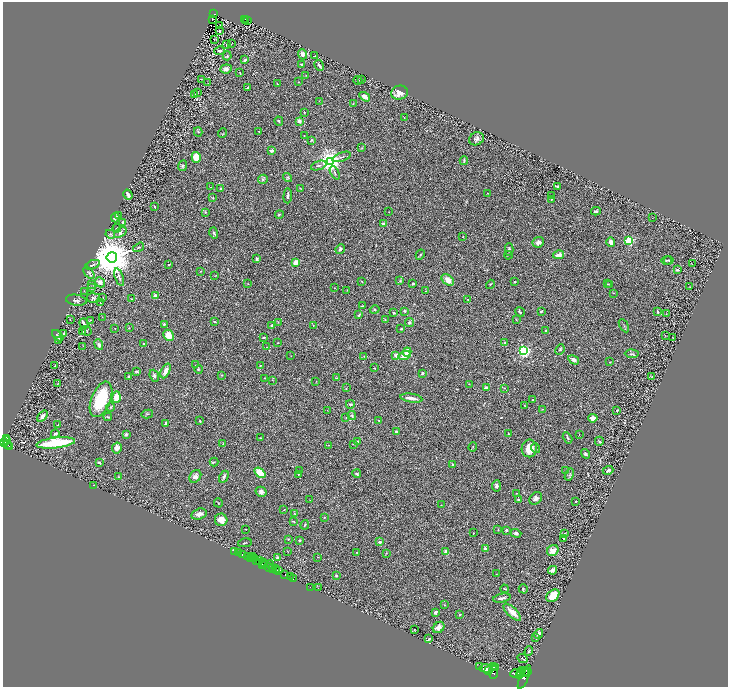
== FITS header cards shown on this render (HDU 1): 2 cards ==
NAXIS1  =                 1451
NAXIS2  =                 1369

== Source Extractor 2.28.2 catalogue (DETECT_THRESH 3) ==
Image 1451 x 1369 px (HDU 1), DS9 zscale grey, zoomed out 1/2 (1 PNG px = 2 x 2 image px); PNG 730 x 689 px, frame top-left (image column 2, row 1369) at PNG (3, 2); each listed source drawn as its Kron ellipse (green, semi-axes under 4 px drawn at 4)
Background 0.423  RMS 0.029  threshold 0.0855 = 3 sigma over >= 5 px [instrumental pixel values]
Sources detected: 376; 32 cannot appear on this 1/2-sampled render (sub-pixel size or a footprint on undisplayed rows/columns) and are neither listed nor drawn; the other 344 listed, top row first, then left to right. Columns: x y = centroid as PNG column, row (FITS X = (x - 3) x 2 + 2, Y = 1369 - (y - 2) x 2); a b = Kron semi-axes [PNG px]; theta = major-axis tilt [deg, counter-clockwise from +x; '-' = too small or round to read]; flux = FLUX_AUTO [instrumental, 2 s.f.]
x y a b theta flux
214 14 2 2 - 40
212 19 2 1 - 1.9
245 19 2 1 - 19
248 20 3 1 - 3.3
246 21 2 1 - 2.4
219 25 4 3 - 3.2
219 31 2 2 - 28
214 39 3 2 - 2
231 44 2 1 - 1.3
226 45 2 1 - 2.4
219 51 5 3 - 12
303 54 5 4 - 22
227 56 4 3 - 6.3
315 56 2 1 - 2.5
245 60 3 2 - 14
301 64 3 2 - 4.8
319 65 6 2 -62 10
226 69 6 4 6 18
240 73 4 2 - 2.6
306 75 2 1 - 1.5
201 79 2 1 - 2.4
361 79 2 1 - 2
358 80 4 2 - 2.4
298 82 3 2 - 2
208 83 3 2 - 2.2
277 83 2 1 - 2.1
248 88 4 3 - 6.3
197 92 2 1 - 2.9
399 93 8 7 - 56
195 94 2 1 - 2.1
365 97 6 4 -33 27
319 101 2 2 - 1.8
353 104 3 2 - 2.9
304 112 2 2 - 9.1
404 117 2 2 - 2
279 121 5 3 - 5.2
299 121 2 2 - 59
259 131 2 2 - 5.8
198 132 4 3 - 6
223 133 5 2 - 3.3
304 136 2 2 - 1.8
476 139 8 6 26 17
312 140 3 3 - 5.3
362 148 3 3 - 3.7
271 150 4 3 - 13
196 157 5 4 - 74
342 157 10 3 20 12
330 161 4 4 - 5000
464 161 4 2 - 6.4
319 165 8 3 19 12
183 166 5 4 - 6.8
335 173 7 2 -64 7.6
287 178 5 3 - 6.3
263 179 5 4 - 11
558 186 3 2 - 6.1
211 187 3 2 - 2.3
300 188 3 2 - 3.3
221 189 2 2 - 15
488 193 3 1 - 2.3
128 195 5 2 - 32
552 195 2 1 - 1.3
288 196 7 3 86 13
213 197 4 2 - 3.1
552 199 2 2 - 2.6
154 206 3 2 - 5.3
596 211 5 3 - 8.1
205 212 3 3 - 4
389 212 2 2 - 1.4
279 214 4 3 - 5.6
118 216 3 2 - 13
115 218 5 3 - 13
652 218 2 1 - 1.5
123 223 3 3 - 13
383 224 3 3 - 19
117 228 4 2 - 3.8
120 232 7 4 36 14
214 233 6 4 -73 7.8
110 234 5 3 - 7.5
463 237 2 2 - 3.7
629 241 3 3 - 530
538 242 6 5 - 23
611 242 5 4 - 19
139 247 6 2 32 4.5
340 249 5 4 - 13
509 249 6 3 90 11
420 255 5 3 - 6
508 255 4 3 - 5.2
558 255 5 3 - 32
112 257 5 5 - 24000
257 259 3 3 - 8
666 260 5 2 - 4.8
669 260 5 3 - 5.3
296 262 4 3 - 47
692 263 2 1 - 31
169 264 2 2 - 5.7
92 265 8 3 22 9.7
677 270 3 2 - 9.7
201 271 2 2 - 3.3
89 273 7 4 -52 9.1
215 276 3 2 - 2
119 277 9 2 -70 10
448 280 7 4 -41 46
362 281 2 2 - 4.3
400 281 3 2 - 3.5
514 281 3 2 - 4
100 282 5 4 - 28
92 284 2 1 - 1.8
248 284 2 2 - 1.9
413 284 3 2 - 6.5
490 284 5 2 - 3
608 284 3 2 - 2.7
610 284 3 2 - 2.3
690 287 2 1 - 1.7
91 288 4 3 - 7.1
334 288 2 2 - 2.3
347 290 3 2 - 2.7
84 291 3 2 - 2
426 291 4 2 - 2.9
613 293 2 2 - 2.5
155 296 2 2 - 43
103 297 2 1 - 1.4
93 298 7 4 5 11
131 299 2 2 - 3.1
468 299 2 2 - 2.8
76 300 10 5 -9 17
100 303 3 2 - 2.5
362 306 3 2 - 4.2
375 310 5 4 - 7.8
405 311 3 3 - 7.3
541 311 3 2 - 4.5
658 311 4 2 - 5.3
520 312 5 3 - 5.8
394 313 2 2 - 11
667 314 2 1 - 1.6
359 315 3 2 - 5
102 317 2 1 - 1.4
70 320 2 1 - 1.8
90 320 3 1 - 2.9
385 320 2 2 - 5.1
516 320 3 2 - 2.2
214 322 4 2 - 3.1
278 322 2 2 - 2.5
409 322 4 4 - 8.4
84 323 5 2 - 28
164 324 4 3 - 4.1
272 325 3 3 - 8.3
313 325 2 1 - 1.6
624 326 7 2 -60 4.6
115 328 2 2 - 1.7
129 328 2 2 - 2.8
401 329 2 2 - 4.7
87 331 5 4 - 8.5
546 331 2 2 - 7.2
83 332 3 3 - 6.4
63 334 3 3 - 4
168 335 5 5 - 62
665 335 2 1 - 1.2
58 336 7 3 -45 7.8
264 337 4 2 - 7.2
672 337 2 1 - 1.4
59 341 3 2 - 2.3
505 342 3 3 - 4.6
278 343 2 2 - 4.1
143 344 2 2 - 2.8
99 345 5 4 - 15
83 346 3 2 - 2.1
266 347 2 2 - 2.3
560 350 5 4 - 6.6
524 351 3 3 - 1300
407 352 4 3 - 56
632 354 7 3 -4 7.2
396 355 4 4 - 18
291 356 2 2 - 1.7
364 356 2 2 - 2.1
405 356 6 3 17 56
574 360 6 4 -30 18
610 362 3 2 - 1.9
196 365 3 2 - 2.7
260 365 4 2 - 5.5
55 366 3 2 - 3.2
374 368 2 2 - 3.4
199 369 4 3 - 4.6
137 371 3 2 - 6
165 371 8 4 65 28
422 373 4 3 - 6.4
222 375 3 2 - 3.2
154 376 6 4 -69 11
129 377 4 3 - 7.8
652 377 3 1 - 1.8
265 378 2 1 - 3.3
336 378 3 2 - 3.2
273 380 3 2 - 2.3
316 381 2 2 - 1.8
58 383 2 2 - 1.8
469 384 3 2 - 2
346 388 3 2 - 1.9
486 388 2 2 - 54
504 388 3 2 - 2.4
116 397 5 4 - 53
411 398 11 3 -9 32
101 399 19 9 68 320
533 400 2 2 - 6.5
350 404 4 2 - 6
524 406 2 2 - 2
110 407 5 3 - 5.3
542 409 3 2 - 2.5
327 410 2 2 - 1.8
617 410 2 2 - 5.8
147 414 6 3 13 5.9
352 415 4 4 - 7.7
42 416 6 4 53 14
108 417 4 3 - 7
346 418 2 2 - 2
593 418 4 4 - 37
379 420 2 2 - 3.1
200 421 3 2 - 3.9
165 424 4 2 - 13
58 425 4 3 - 3.5
396 431 2 2 - 26
508 433 3 2 - 2.6
55 434 4 3 - 11
126 434 3 3 - 11
579 434 2 2 - 2.5
260 438 3 1 - 2.8
568 438 6 3 -60 7.5
7 439 4 3 - 400
7 441 4 2 - 440
599 441 4 2 - 4.9
357 442 3 3 - 12
4 443 4 2 - 490
56 443 19 5 7 290
223 443 3 2 - 2.9
353 444 3 2 - 3.1
8 445 2 2 - 220
329 445 3 2 - 2.3
10 446 3 2 - 230
473 447 5 1 - 3.1
117 448 5 5 - 31
529 448 9 7 89 66
535 448 5 3 - 9.5
585 454 5 4 - 9.4
214 462 4 3 - 5.3
99 463 3 2 - 9.4
452 464 3 2 - 3.1
566 470 3 2 - 2
608 470 5 3 - 13
299 471 2 2 - 2.2
260 473 6 4 -37 83
298 474 2 2 - 2.2
357 474 4 3 - 7.5
569 475 6 4 60 11
195 476 7 5 53 24
119 477 4 3 - 4.5
224 477 6 3 60 13
94 485 2 2 - 1.6
496 486 6 4 85 12
261 492 5 5 - 22
516 493 2 2 - 2.5
536 498 7 5 46 17
310 500 3 2 - 2.1
519 500 3 2 - 7.4
576 502 2 2 - 4.7
218 503 4 2 - 3.5
441 505 2 2 - 1.6
284 510 4 2 - 4.2
294 513 3 2 - 4
199 514 8 5 16 25
324 517 4 2 - 3.2
221 520 6 6 - 52
293 521 4 3 - 4.3
305 525 5 2 - 4.2
246 529 2 1 - 1.7
498 530 3 2 - 4.9
506 530 3 2 - 7
473 533 2 2 - 1.7
516 533 5 4 - 12
564 534 3 2 - 7
288 539 3 2 - 4.8
564 539 3 2 - 3.3
299 540 3 2 - 6
379 542 2 2 - 37
245 543 7 2 11 4.8
485 548 3 2 - 11
235 551 2 1 - 70
287 551 3 1 - 1.7
553 551 6 5 - 50
356 552 2 1 - 2.2
446 552 4 3 - 22
239 553 3 2 - 130
386 553 3 2 - 3
243 555 3 2 - 650
247 556 4 2 - 120
252 556 2 1 - 16
318 557 3 2 - 2.7
251 558 3 2 - 90
255 558 4 2 - 180
277 558 2 2 - 69
260 560 3 1 - 300
256 561 2 2 - 790
264 563 3 1 - 300
262 564 3 1 - 180
265 565 2 2 - 190
270 565 4 2 - 320
269 567 5 2 - 210
272 568 3 2 - 510
276 569 3 2 - 620
279 570 2 2 - 240
552 570 4 3 - 20
277 571 3 1 - 280
285 574 2 2 - 890
496 574 2 1 - 1.6
336 576 3 3 - 6.4
290 577 4 2 - 450
294 579 3 2 - 59
310 587 2 1 - 20
318 588 3 2 - 1.9
505 589 4 2 - 3.7
523 589 4 2 - 4.4
553 596 7 5 44 83
502 598 9 3 11 14
444 605 3 2 - 1.8
435 612 3 2 - 8.5
512 612 11 4 -44 50
460 615 2 2 - 10
439 627 6 5 - 33
414 630 2 1 - 2.4
538 634 5 3 - 30
536 638 3 3 - 8
429 639 4 3 - 7.6
529 651 5 4 - 6.8
522 658 5 1 - 7
479 667 2 1 - 120
494 667 2 2 - 1000
486 668 6 4 -7 3100
495 668 3 2 - 1200
489 671 2 2 - 1800
523 671 3 2 - 1100
493 672 6 3 86 3500
525 672 4 2 - 1800
528 672 3 2 - 900
521 673 2 2 - 600
516 674 6 4 4 5100
519 676 3 2 - 1900
524 677 13 3 66 2500
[32 sub-pixel or undisplayed-footprint detections neither listed nor drawn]